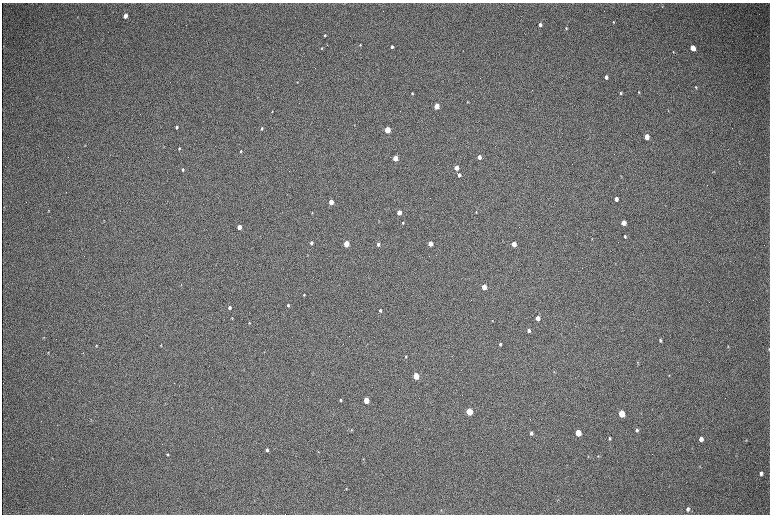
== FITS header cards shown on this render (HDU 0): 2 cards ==
NAXIS1  =                 1536 / length of data axis 1
NAXIS2  =                 1024 / length of data axis 2

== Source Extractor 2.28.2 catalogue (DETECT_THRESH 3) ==
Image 1536 x 1024 px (HDU 0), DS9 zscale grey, zoomed out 1/2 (1 PNG px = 2 x 2 image px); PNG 772 x 516 px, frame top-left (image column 1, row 1023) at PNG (2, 3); no overlay
Background 308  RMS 23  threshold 68.3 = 3 sigma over >= 5 px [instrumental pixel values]
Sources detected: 102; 2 cannot appear on this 1/2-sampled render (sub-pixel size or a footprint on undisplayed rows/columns) and are not listed; the other 100 listed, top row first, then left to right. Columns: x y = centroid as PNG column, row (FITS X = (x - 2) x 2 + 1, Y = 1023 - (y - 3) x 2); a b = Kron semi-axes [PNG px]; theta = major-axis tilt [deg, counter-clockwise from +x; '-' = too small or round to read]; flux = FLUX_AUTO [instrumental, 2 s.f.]
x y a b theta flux
662 6 4 2 - 2700
125 16 4 3 - 46000
613 22 4 2 - 4100
540 25 3 3 - 17000
566 28 3 2 - 4300
325 35 3 3 - 5400
360 45 3 2 - 4200
392 47 3 3 - 12000
321 48 3 3 - 4000
693 48 4 3 - 71000
673 52 3 2 - 2700
606 77 3 3 - 19000
297 82 3 2 - 2600
696 87 4 3 - 4400
639 92 4 3 - 3900
412 93 3 3 - 5300
621 93 3 3 - 5400
467 102 4 2 - 3400
436 106 3 3 - 150000
272 111 3 2 - 2900
354 125 2 2 - 2000
177 127 3 2 - 8200
262 129 3 3 - 7100
387 130 3 3 - 220000
646 137 4 3 - 90000
85 145 4 2 - 2500
164 147 3 2 - 1600
179 148 3 2 - 4800
241 151 3 2 - 5400
479 157 3 3 - 39000
395 158 3 3 - 130000
456 168 3 3 - 71000
183 170 4 3 - 7200
459 175 3 3 - 20000
616 199 3 3 - 24000
331 202 3 3 - 74000
4 207 3 2 - 2500
48 210 3 3 - 2700
399 212 3 3 - 66000
476 212 3 2 - 3800
312 213 3 2 - 2700
104 220 3 2 - 2100
403 223 3 2 - 4900
623 223 4 3 - 71000
239 227 3 3 - 62000
625 236 3 3 - 7300
592 239 4 2 - 2800
311 243 3 3 - 14000
430 243 3 3 - 75000
346 244 3 3 - 190000
378 244 3 3 - 16000
514 244 4 3 - 91000
484 287 4 3 - 92000
304 295 3 2 - 5100
288 305 3 3 - 8900
229 307 3 3 - 12000
380 310 3 3 - 9900
232 318 3 2 - 3300
537 318 3 3 - 45000
492 321 3 2 - 3000
249 323 3 3 - 3200
529 331 3 3 - 18000
44 337 4 3 - 4000
660 340 4 3 - 7900
500 344 4 3 - 8600
96 345 4 3 - 4400
161 345 4 3 - 3000
728 346 4 3 - 3200
769 349 4 2 - 3000
48 352 3 2 - 3000
83 353 3 2 - 2300
406 357 3 2 - 3800
638 362 4 3 - 4200
669 375 3 3 - 2300
416 376 4 3 - 240000
341 400 3 3 - 5100
366 400 4 3 - 150000
469 411 4 3 - 340000
621 414 4 3 - 220000
91 419 3 2 - 2200
351 430 4 3 - 4300
637 430 4 3 - 9000
531 433 4 3 - 14000
578 433 4 3 - 170000
610 438 3 2 - 6300
701 439 4 3 - 32000
746 440 3 3 - 3000
267 450 3 3 - 11000
318 452 3 2 - 2300
168 455 4 3 - 5400
588 456 3 2 - 2300
598 456 4 3 - 4200
52 458 3 2 - 1800
363 459 3 3 - 2600
700 466 4 2 - 2800
761 473 4 3 - 15000
346 488 3 3 - 2700
558 500 3 3 - 2400
688 509 4 4 - 13000
441 510 3 2 - 2300
At the frame edge (FLAGS 8, measured only in part): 1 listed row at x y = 769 349
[2 sub-pixel or undisplayed-footprint detections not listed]